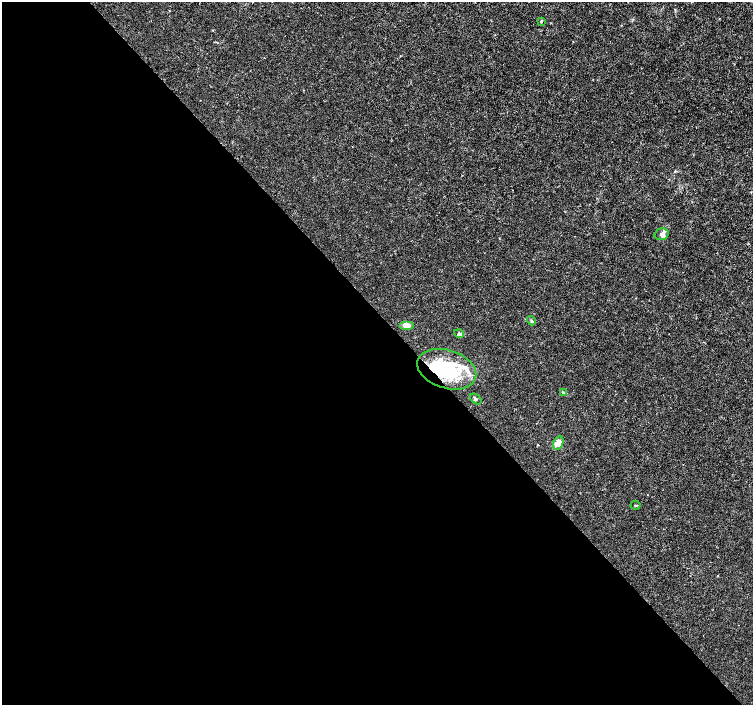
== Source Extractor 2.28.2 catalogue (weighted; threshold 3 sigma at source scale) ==
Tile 9 of 4 x 4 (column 1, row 3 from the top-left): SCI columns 6-1507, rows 1616-3020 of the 6012 x 5974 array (HDU 1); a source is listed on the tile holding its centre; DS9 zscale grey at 2 x 2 block average (1 PNG px = mean of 2 x 2 image px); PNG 755 x 707 px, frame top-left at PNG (2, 2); each listed source drawn as its Kron ellipse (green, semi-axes under 4 px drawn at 4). Shown black and unused: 55% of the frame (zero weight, under 3 of 4 exposures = <1% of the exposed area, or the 3 px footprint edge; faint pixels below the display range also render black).
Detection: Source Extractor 2.28.2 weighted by HDU 2 'WHT'; one run over the whole footprint, this tile lists its part. Background 0.00115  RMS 0.0013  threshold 0.00601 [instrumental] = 3 sigma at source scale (4.5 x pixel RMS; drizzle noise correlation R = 1.50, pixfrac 1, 0.0396/0.0396 arcsec/px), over >= 5 px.
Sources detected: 14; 1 inside a brighter object's white glare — neither listed nor drawn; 1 coinciding with a brighter row at this scale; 2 inside a brighter listed object's ellipse — not listed separately; the other 10 listed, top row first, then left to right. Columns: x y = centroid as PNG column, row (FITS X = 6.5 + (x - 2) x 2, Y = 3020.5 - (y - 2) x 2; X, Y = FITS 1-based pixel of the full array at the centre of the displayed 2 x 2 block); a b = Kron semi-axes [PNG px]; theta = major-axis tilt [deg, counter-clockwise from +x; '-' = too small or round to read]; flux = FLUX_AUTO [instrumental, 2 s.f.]
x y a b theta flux
541 22 3 3 - 0.29
662 234 7 5 16 1.2
531 321 5 3 - 0.49
407 326 7 4 0 2.2
459 334 5 4 - 0.72
447 369 30 19 -18 23
563 393 4 3 - 0.32
476 399 6 3 -38 0.52
558 443 7 5 65 3.4
636 505 5 2 - 0.32
Overlapping masked pixels (flux is a lower limit): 1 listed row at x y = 447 369